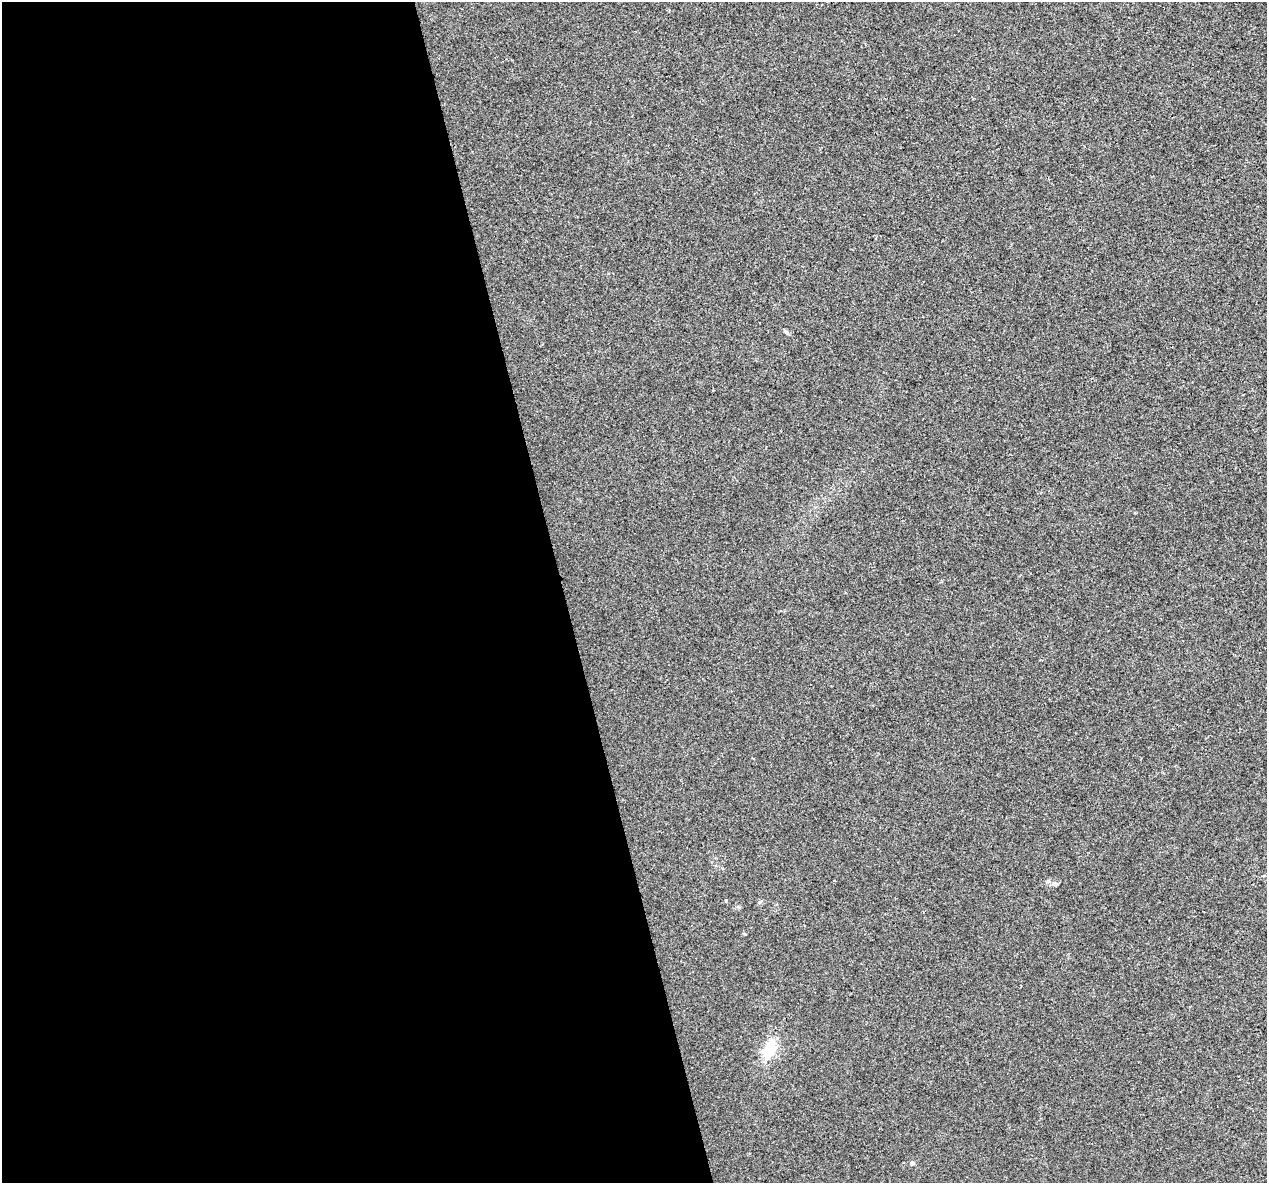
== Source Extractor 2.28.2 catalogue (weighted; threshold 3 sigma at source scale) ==
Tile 9 of 4 x 4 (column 1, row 3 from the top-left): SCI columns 1-1265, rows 1269-2449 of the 5060 x 4850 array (HDU 1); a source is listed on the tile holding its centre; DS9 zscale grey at full resolution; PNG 1269 x 1185 px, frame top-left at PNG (2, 2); no overlay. Shown black and unused: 44% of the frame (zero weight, under 2 of 3 exposures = <1% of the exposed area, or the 3 px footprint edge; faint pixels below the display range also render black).
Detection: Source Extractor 2.28.2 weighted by HDU 2 'WHT'; one run over the whole footprint, this tile lists its part. Background 0.00547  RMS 0.0046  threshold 0.0208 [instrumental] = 3 sigma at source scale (4.5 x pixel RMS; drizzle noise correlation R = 1.50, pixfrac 1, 0.0396/0.0396 arcsec/px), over >= 5 px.
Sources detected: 4; all 4 listed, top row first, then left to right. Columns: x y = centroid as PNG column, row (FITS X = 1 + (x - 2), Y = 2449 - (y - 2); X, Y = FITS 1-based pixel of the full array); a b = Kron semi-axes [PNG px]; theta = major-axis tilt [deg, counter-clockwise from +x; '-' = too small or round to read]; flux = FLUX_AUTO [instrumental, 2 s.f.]
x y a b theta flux
786 332 8 4 -54 0.75
1055 884 9 5 -15 1.3
770 1048 22 13 70 14
912 1163 5 5 - 1.1